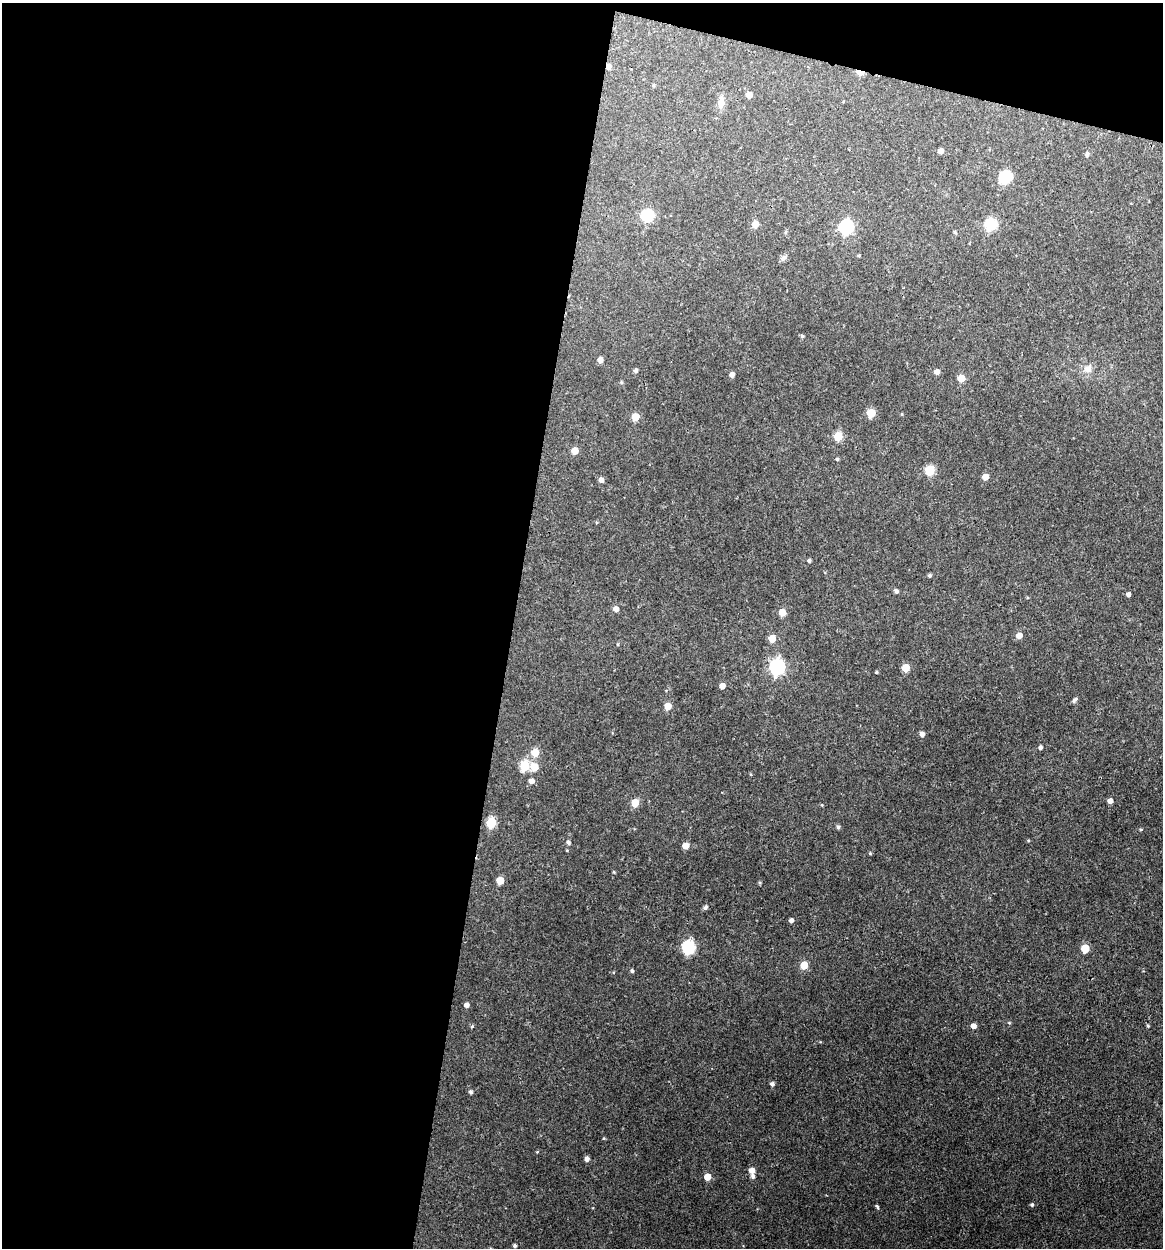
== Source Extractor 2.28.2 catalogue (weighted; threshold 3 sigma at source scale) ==
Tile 1 of 4 x 4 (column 1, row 1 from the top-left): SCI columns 242-1402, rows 3742-4987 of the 5007 x 4987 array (HDU 1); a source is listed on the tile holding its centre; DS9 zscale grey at full resolution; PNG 1165 x 1250 px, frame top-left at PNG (2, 3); no overlay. Shown black and unused: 47% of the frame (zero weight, under 3 of 4 exposures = <1% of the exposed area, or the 3 px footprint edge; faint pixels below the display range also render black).
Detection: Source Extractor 2.28.2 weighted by HDU 2 'WHT'; one run over the whole footprint, this tile lists its part. Background 0.118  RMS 0.0043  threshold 0.0193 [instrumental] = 3 sigma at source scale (4.5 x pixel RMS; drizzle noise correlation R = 1.50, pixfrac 1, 0.05/0.05 arcsec/px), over >= 5 px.
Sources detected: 84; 1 inside a brighter listed object's ellipse — not listed separately; the other 83 listed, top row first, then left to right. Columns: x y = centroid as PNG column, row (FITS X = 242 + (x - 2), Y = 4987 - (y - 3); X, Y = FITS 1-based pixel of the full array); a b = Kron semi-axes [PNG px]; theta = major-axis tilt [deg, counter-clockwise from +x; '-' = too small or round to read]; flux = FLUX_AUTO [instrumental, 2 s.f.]
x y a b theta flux
608 66 5 4 - 2
860 72 6 3 -14 7.6
653 85 5 4 - 0.51
749 95 5 5 - 3.8
721 102 16 8 80 3.1
941 151 4 4 - 2.4
1087 154 5 4 - 0.99
1005 177 6 6 - 37
647 216 6 6 - 38
755 224 5 5 - 5.1
990 224 6 6 - 37
846 227 6 6 - 63
786 232 5 3 - 0.5
955 232 5 4 - 0.51
859 256 5 3 - 0.4
784 257 7 4 1 0.93
802 336 5 5 - 0.62
600 360 5 4 - 2.5
1088 369 10 8 -9 2.6
636 371 5 4 - 0.98
937 372 5 5 - 2.3
732 375 5 4 - 1.8
961 378 5 5 - 6.9
621 382 5 4 - 0.5
871 413 5 5 - 12
902 414 5 3 - 0.34
635 417 5 5 - 6.9
838 436 5 5 - 13
575 451 5 5 - 5.5
837 459 4 4 - 0.53
930 470 5 5 - 20
985 477 5 5 - 3.8
601 480 5 4 - 1.8
809 561 4 3 - 0.74
930 576 4 4 - 0.7
896 591 5 4 - 1
1128 594 4 4 - 1.3
616 609 5 5 - 2.3
782 612 5 5 - 5.9
1019 636 5 5 - 3.4
772 638 5 5 - 6.4
777 667 7 6 - 92
905 668 5 5 - 8.4
876 672 4 3 - 0.41
722 686 5 5 - 2.6
1074 701 5 5 - 0.63
668 706 5 5 - 5.8
922 734 5 4 - 2
1040 747 4 4 - 1
535 753 5 5 - 9.4
524 766 6 5 - 22
534 767 6 6 - 7.5
531 781 5 5 - 2.1
1110 801 5 5 - 2.2
635 803 5 5 - 8.1
822 805 5 3 - 0.34
491 822 6 5 - 24
838 827 5 4 - 0.83
568 842 5 4 - 0.85
685 846 5 5 - 4.3
870 853 4 4 - 0.42
614 872 4 4 - 0.4
500 880 5 5 - 6.7
705 907 5 5 - 1.1
791 920 4 4 - 1.4
688 947 7 6 - 43
1085 949 5 5 - 11
804 965 5 5 - 8.9
632 971 4 4 - 0.76
466 1005 4 4 - 1.9
1009 1023 5 3 - 0.38
472 1026 5 4 - 0.53
973 1026 5 5 - 2.3
1148 1026 5 3 - 0.43
772 1084 5 4 - 1.2
471 1092 4 4 - 0.87
587 1159 5 5 - 1.5
751 1170 6 5 - 2.7
753 1176 6 5 - 1
707 1177 5 5 - 5
1032 1205 5 4 - 0.68
877 1207 5 3 - 0.77
515 1246 4 3 - 0.84
Overlapping masked pixels (flux is a lower limit): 2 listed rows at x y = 608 66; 860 72
Unlisted compact peaks at least as high as the median listed source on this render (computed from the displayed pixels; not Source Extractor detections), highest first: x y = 1141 829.